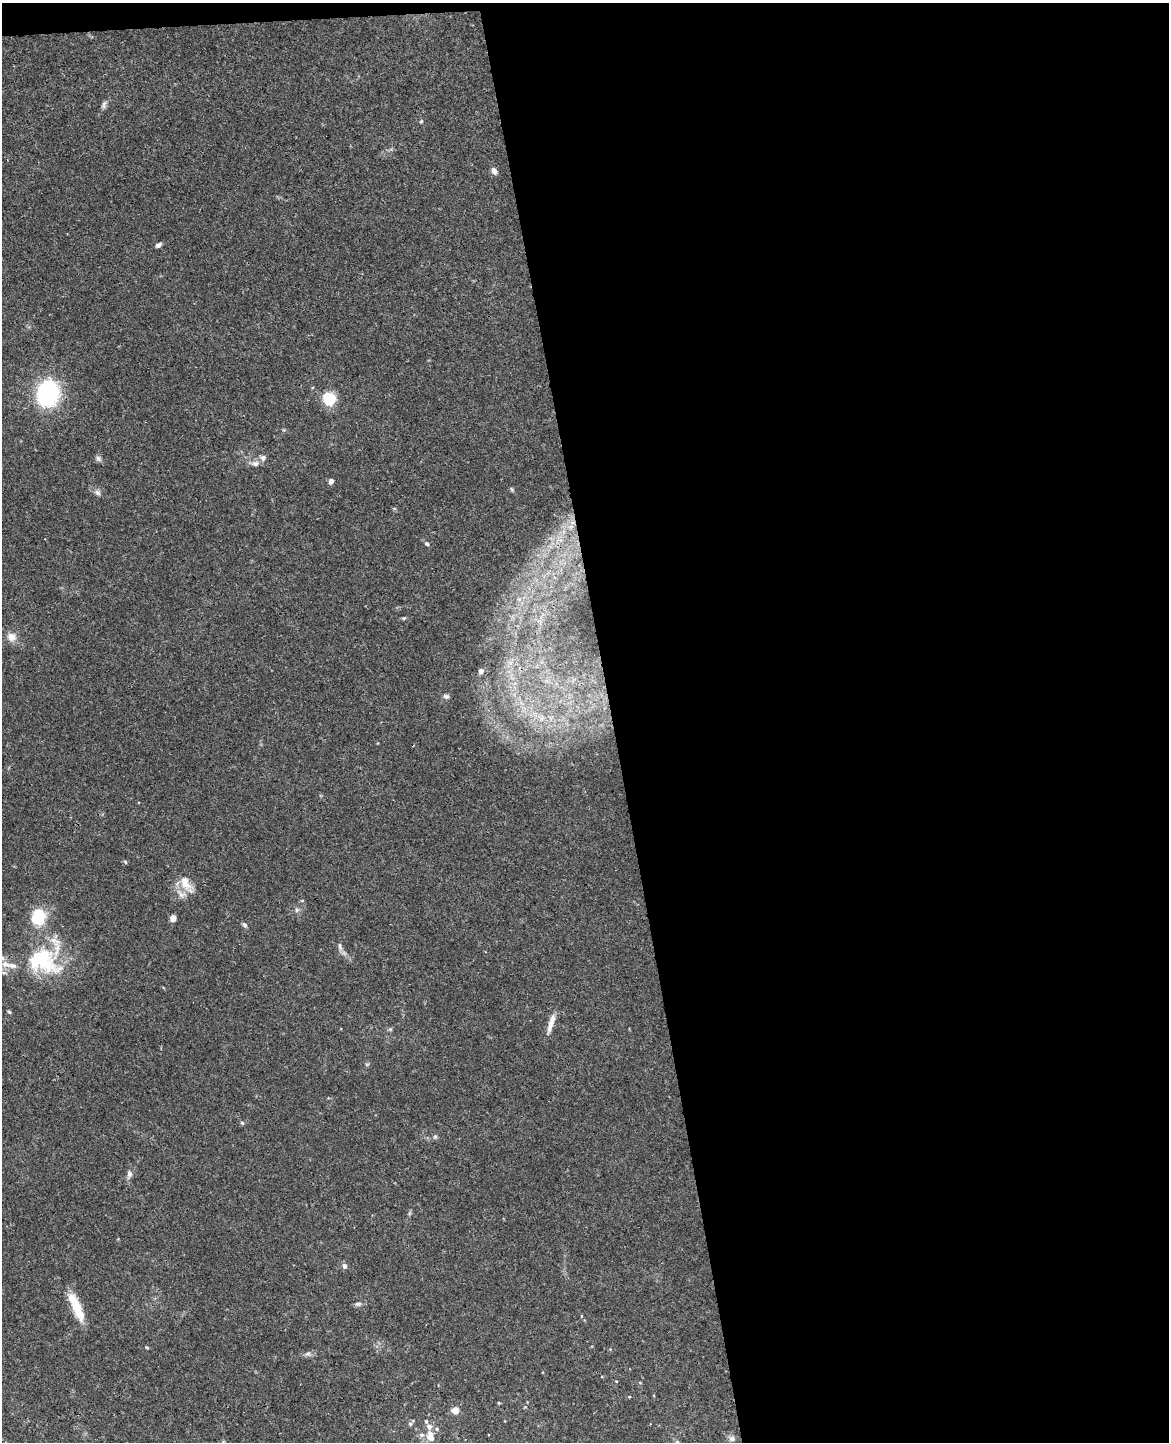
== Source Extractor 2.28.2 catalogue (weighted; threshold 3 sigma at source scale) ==
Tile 4 of 4 x 3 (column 4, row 1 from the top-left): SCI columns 3558-4724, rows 3028-4467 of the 4782 x 4720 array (HDU 1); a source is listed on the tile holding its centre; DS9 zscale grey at full resolution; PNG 1171 x 1444 px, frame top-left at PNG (2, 3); no overlay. Shown black and unused: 48% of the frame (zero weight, under 3 of 4 exposures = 6% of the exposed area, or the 3 px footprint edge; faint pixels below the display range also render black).
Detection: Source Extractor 2.28.2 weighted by HDU 2 'WHT'; one run over the whole footprint, this tile lists its part. Background 0.043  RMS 0.0031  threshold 0.0138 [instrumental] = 3 sigma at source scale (4.5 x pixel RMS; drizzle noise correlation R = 1.50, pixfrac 1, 0.05/0.05 arcsec/px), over >= 5 px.
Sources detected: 56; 10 inside a brighter listed object's ellipse — not listed separately; the other 46 listed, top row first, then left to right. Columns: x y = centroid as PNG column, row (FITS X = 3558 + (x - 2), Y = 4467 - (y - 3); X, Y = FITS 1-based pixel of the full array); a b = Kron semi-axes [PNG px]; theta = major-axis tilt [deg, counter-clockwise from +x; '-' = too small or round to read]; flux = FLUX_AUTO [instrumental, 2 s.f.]
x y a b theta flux
104 104 12 5 73 0.95
421 121 5 4 - 0.38
494 171 8 5 -65 1.4
158 245 7 5 29 0.98
48 394 25 20 81 35
330 399 6 6 - 30
98 459 8 7 - 0.86
255 463 12 8 6 1.6
331 481 4 4 - 2.2
512 489 7 4 -46 0.42
98 493 9 6 -44 0.97
572 523 9 4 -8 1
427 544 6 5 - 0.53
404 618 6 4 11 0.41
12 637 11 10 - 2.6
481 671 5 5 - 1.2
446 696 8 6 -16 0.8
125 862 6 4 -47 0.42
185 884 13 12 - 3.4
297 910 7 5 47 0.71
38 917 13 11 81 14
173 918 6 6 - 1.8
244 925 7 5 -40 0.63
340 946 12 5 -82 1
41 957 40 20 39 24
6 964 14 9 -24 2.9
9 1012 5 4 - 0.42
551 1023 26 6 73 3
390 1029 6 4 -44 0.42
242 1123 6 4 -66 0.48
435 1136 6 5 - 0.55
129 1174 11 6 81 1.3
344 1266 5 5 - 1.4
358 1304 8 6 1 0.77
78 1311 31 11 -67 6.7
581 1316 5 3 - 0.22
147 1347 5 3 - 0.33
308 1354 9 5 26 0.89
640 1382 5 3 - 0.26
499 1403 4 4 - 0.33
455 1410 9 8 - 2
426 1421 5 4 - 0.5
410 1424 6 6 - 0.74
430 1436 14 10 -82 3.6
732 1438 8 7 - 1
677 1442 5 4 - 0.4
Overlapping masked pixels (flux is a lower limit): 1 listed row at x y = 572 523
Isophote crosses this tile's border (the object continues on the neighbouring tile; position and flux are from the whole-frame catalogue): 2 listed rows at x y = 6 964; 677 1442